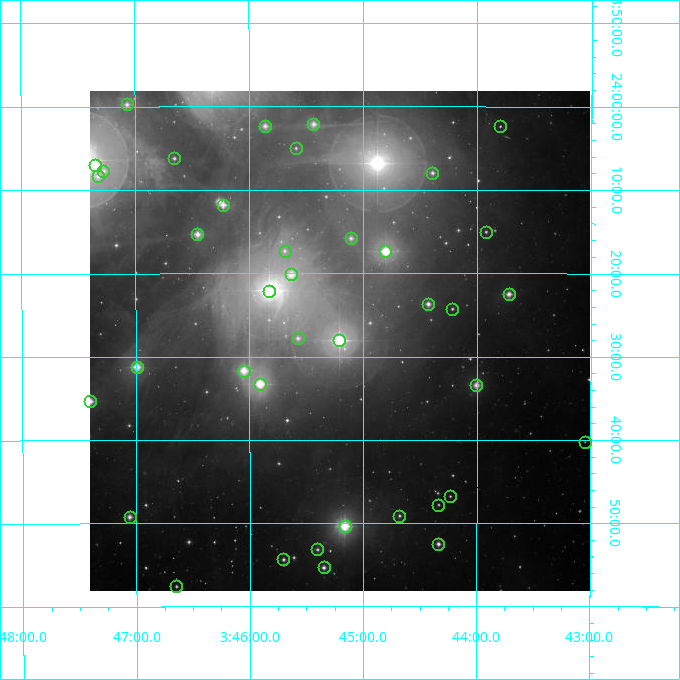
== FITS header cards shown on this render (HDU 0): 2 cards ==
NAXIS1  =                  500
NAXIS2  =                  500

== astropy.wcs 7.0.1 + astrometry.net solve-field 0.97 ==
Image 500 x 500 px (HDU 0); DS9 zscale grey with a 90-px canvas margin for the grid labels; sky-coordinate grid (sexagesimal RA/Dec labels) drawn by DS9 from the SOLVED WCS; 39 Tycho-2 reference stars matched to detected sources circled (green)
Header WCS: none
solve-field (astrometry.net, Tycho-2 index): SOLVED blind (the file carries no WCS)
Solved WCS: RA---TAN-SIP/DEC--TAN-SIP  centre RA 03:45:12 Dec +24:28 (56.30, +24.47 deg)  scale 7.2 arcsec/px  FOV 60.0' x 60.0'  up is -180 deg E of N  parity flipped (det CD > 0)
(file carries no celestial WCS; the grid is the blind solution)
Tycho-2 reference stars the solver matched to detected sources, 39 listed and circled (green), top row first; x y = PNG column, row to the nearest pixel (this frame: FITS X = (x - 90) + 1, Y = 500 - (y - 91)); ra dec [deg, ICRS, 3 dp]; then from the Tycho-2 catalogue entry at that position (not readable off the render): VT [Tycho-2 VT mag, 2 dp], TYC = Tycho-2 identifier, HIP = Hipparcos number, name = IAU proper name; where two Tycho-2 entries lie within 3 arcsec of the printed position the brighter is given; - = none
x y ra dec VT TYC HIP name
127 104 56.768 +23.995 8.44 1800-1579-1 - -
313 124 56.359 +24.035 8.09 1799-26-1 - -
265 126 56.465 +24.039 7.89 1799-79-1 - -
500 126 55.949 +24.039 11.27 1799-721-1 - -
296 148 56.397 +24.083 10.28 1799-974-1 - -
174 158 56.664 +24.103 9.75 1800-1726-1 - -
95 165 56.838 +24.116 6.27 1800-2201-1 - -
103 171 56.819 +24.128 8.73 1800-2222-1 - -
432 173 56.098 +24.133 9.16 1799-188-1 - -
98 176 56.831 +24.139 8.22 1800-1607-1 - -
223 205 56.557 +24.197 7.70 1800-1974-1 - -
486 232 55.981 +24.250 10.27 1799-81-1 - -
197 234 56.614 +24.255 7.34 1800-1908-1 - -
351 238 56.277 +24.264 8.55 1799-306-1 - -
285 251 56.422 +24.289 9.91 1799-978-1 - -
385 251 56.201 +24.289 5.44 1799-1440-1 17489 Celaeno
291 274 56.407 +24.336 7.20 1799-184-1 - -
269 291 56.457 +24.368 3.85 1799-1439-1 17573 Maia
509 294 55.930 +24.375 8.29 1799-73-1 - -
428 304 56.107 +24.395 8.14 1803-188-1 - -
452 309 56.054 +24.404 10.39 1803-868-1 - -
298 338 56.394 +24.463 8.94 1803-104-1 - -
339 340 56.302 +24.467 4.27 1803-1585-1 17531 Taygeta
137 367 56.747 +24.520 6.82 1804-2081-1 17664 -
244 371 56.512 +24.528 6.42 1804-2521-1 17588 -
260 384 56.477 +24.555 5.74 1803-1584-1 17579 Asterope
476 385 56.001 +24.557 8.09 1803-486-1 - -
90 401 56.850 +24.588 7.69 1804-1961-1 - -
585 442 55.762 +24.670 11.41 1803-400-1 - -
450 496 56.058 +24.779 10.92 1803-812-1 - -
438 505 56.084 +24.796 10.49 1803-574-1 - -
399 516 56.170 +24.819 9.91 1803-542-1 - -
130 517 56.765 +24.820 8.34 1804-2095-1 - -
345 526 56.291 +24.839 5.64 1803-1583-1 17527 -
438 544 56.084 +24.875 9.05 1803-234-1 - -
317 549 56.351 +24.886 9.68 1803-388-1 - -
283 559 56.425 +24.906 9.63 1803-944-1 - -
324 567 56.337 +24.922 9.05 1803-296-1 - -
176 586 56.662 +24.960 10.37 1804-2392-1 - -